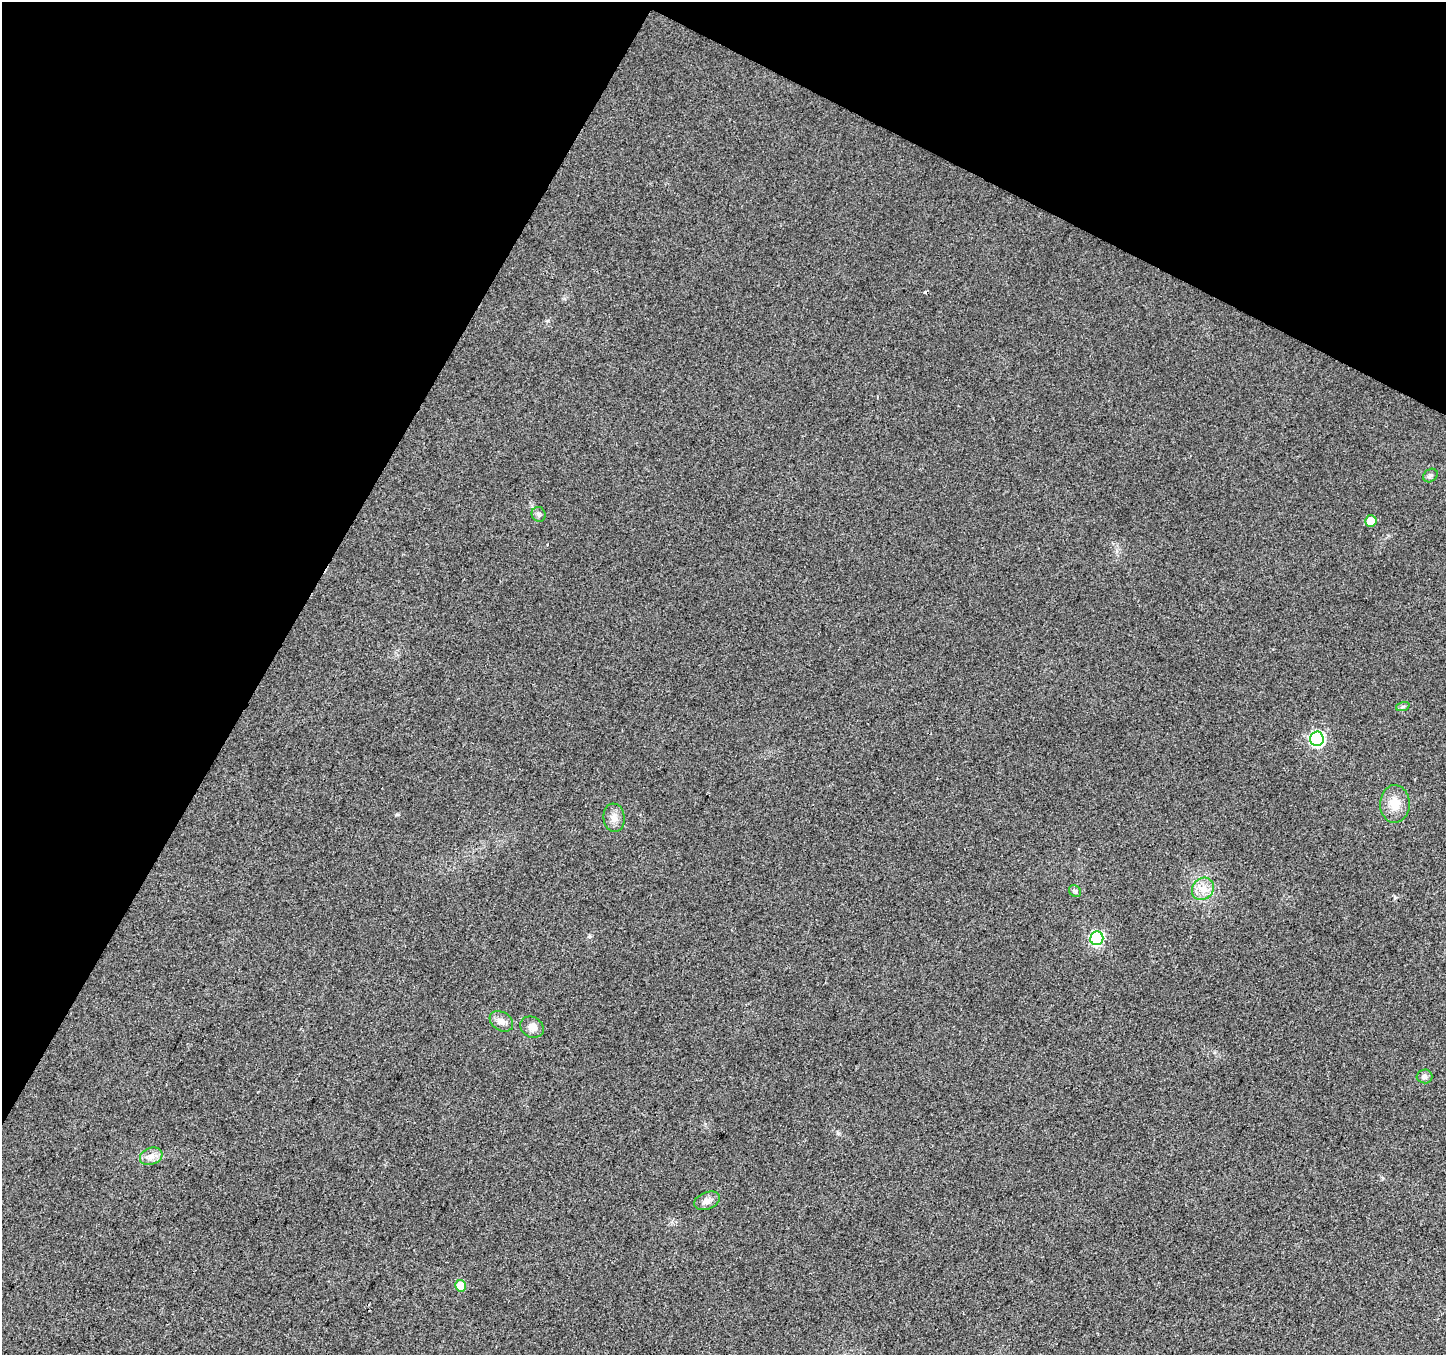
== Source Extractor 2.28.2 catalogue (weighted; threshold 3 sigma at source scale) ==
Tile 2 of 4 x 4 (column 2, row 1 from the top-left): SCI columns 1450-2893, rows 4324-5676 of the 5781 x 5874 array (HDU 1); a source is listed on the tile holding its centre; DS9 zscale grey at full resolution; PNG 1448 x 1357 px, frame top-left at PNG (2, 2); each listed source drawn as its Kron ellipse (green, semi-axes under 4 px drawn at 4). Shown black and unused: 27% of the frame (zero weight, under 2 of 3 exposures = <1% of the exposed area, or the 3 px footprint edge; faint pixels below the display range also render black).
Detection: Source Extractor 2.28.2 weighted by HDU 2 'WHT'; one run over the whole footprint, this tile lists its part. Background 0.0221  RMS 0.0079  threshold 0.0355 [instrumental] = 3 sigma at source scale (4.5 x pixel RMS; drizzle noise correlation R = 1.50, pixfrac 1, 0.0396/0.0396 arcsec/px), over >= 5 px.
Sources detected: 18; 2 cosmic-ray / hot-pixel residue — neither listed nor drawn; the other 16 listed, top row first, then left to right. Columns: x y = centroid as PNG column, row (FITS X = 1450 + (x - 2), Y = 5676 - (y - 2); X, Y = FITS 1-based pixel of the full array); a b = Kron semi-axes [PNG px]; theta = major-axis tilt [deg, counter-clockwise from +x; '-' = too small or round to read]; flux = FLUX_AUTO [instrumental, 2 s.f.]
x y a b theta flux
1430 476 8 6 36 1.9
539 514 7 7 - 2.2
1371 521 6 5 - 12
1403 706 7 4 19 1.5
1317 739 7 7 - 150
1395 804 19 15 88 12
614 818 14 10 -84 6.1
1203 889 12 10 46 7.9
1075 891 6 5 - 1.4
1097 938 7 6 - 110
501 1021 12 9 -32 5.7
532 1027 12 10 -30 6.4
1424 1076 8 7 - 2.9
151 1156 11 8 19 5
707 1201 13 8 22 5
460 1286 6 5 - 18
Unlisted compact peaks at least as high as the median listed source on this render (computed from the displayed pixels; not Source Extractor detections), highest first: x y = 589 936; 838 1133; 397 814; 548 321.